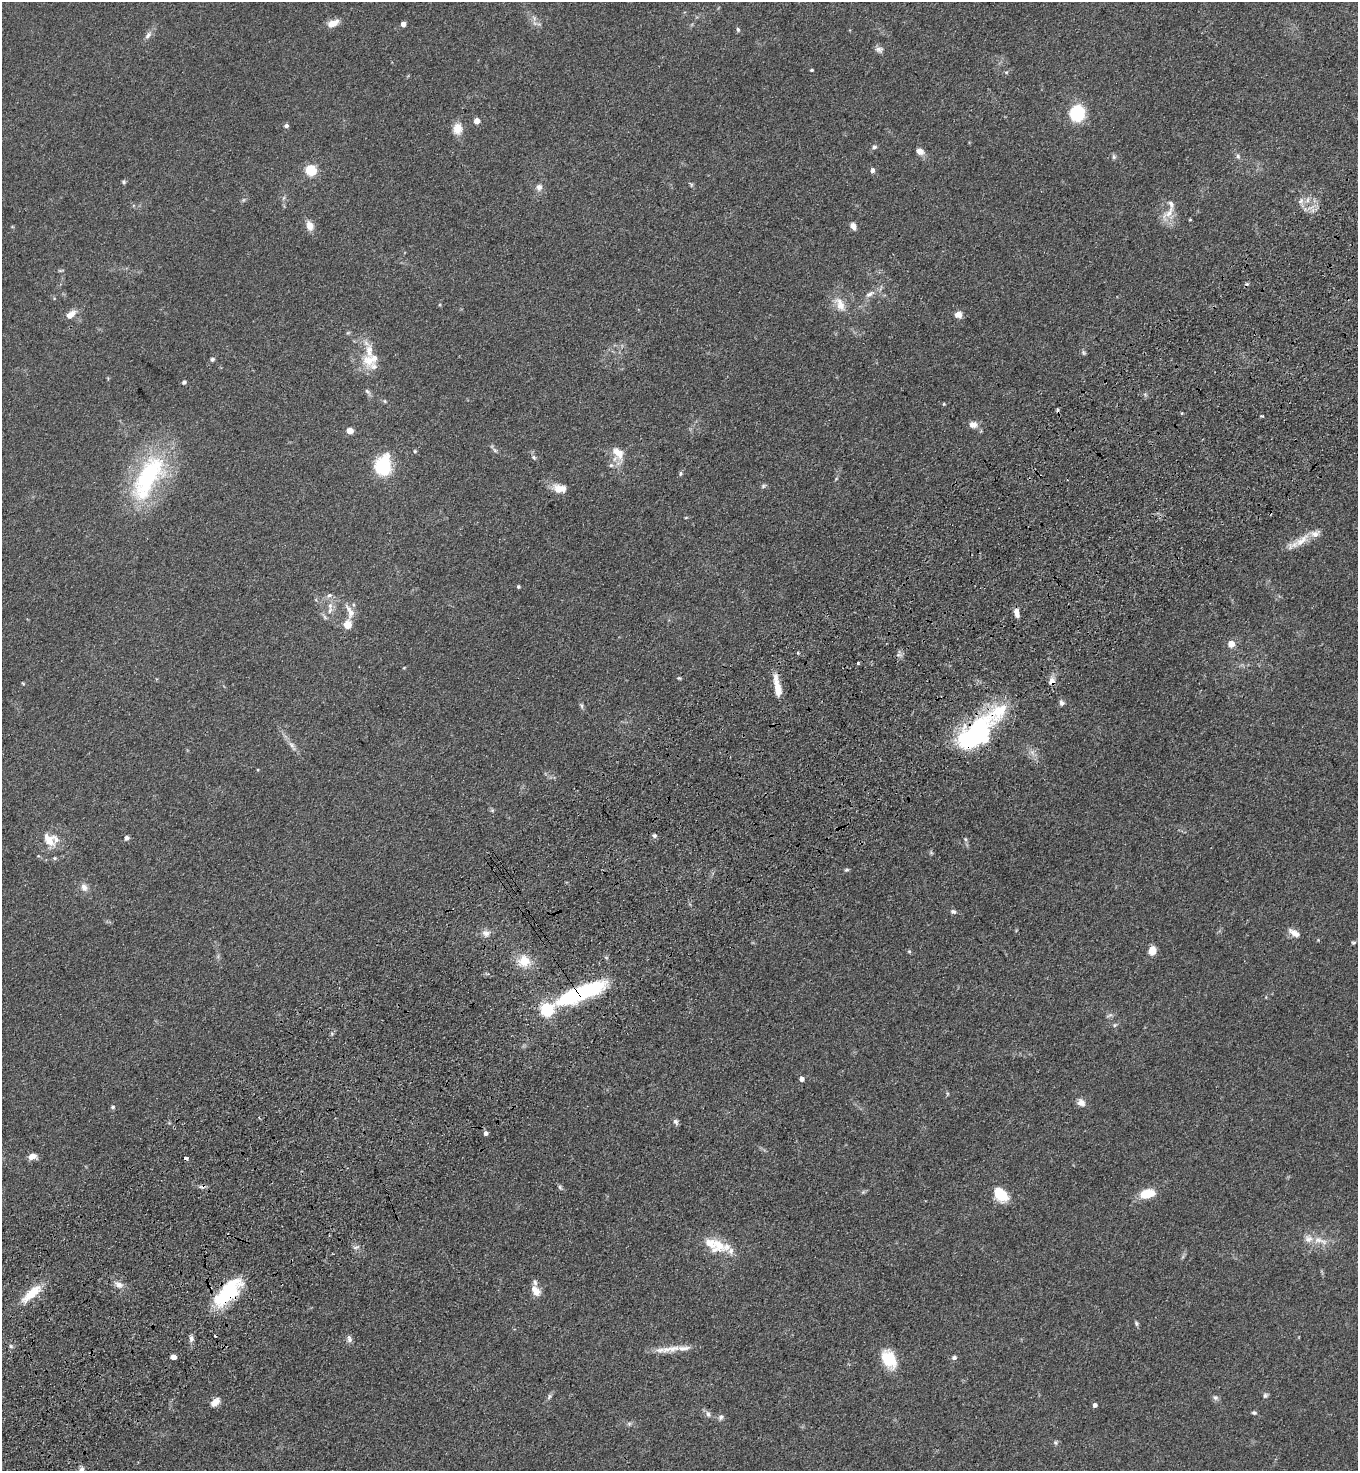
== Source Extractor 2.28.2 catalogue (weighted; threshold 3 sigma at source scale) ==
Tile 7 of 4 x 4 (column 3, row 2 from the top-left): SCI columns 3088-4443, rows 3038-4506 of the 6036 x 6074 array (HDU 1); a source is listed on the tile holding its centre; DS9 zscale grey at full resolution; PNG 1360 x 1473 px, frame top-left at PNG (2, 2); no overlay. Shown black and unused: <1% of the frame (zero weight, under 3 of 4 exposures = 6% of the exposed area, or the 3 px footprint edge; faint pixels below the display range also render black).
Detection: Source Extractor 2.28.2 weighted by HDU 2 'WHT'; one run over the whole footprint, this tile lists its part. Background 0.0845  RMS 0.0065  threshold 0.0292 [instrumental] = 3 sigma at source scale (4.5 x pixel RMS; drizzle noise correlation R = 1.50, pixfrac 1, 0.05/0.05 arcsec/px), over >= 5 px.
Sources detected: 151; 2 inside a brighter object's white glare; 4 cosmic-ray / hot-pixel residue — not listed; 19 inside a brighter listed object's ellipse — not listed separately; the other 126 listed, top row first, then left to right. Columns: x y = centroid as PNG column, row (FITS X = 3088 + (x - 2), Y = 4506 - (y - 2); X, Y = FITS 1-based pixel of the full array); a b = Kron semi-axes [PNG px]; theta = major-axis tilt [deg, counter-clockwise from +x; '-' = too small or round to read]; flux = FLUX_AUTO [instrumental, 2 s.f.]
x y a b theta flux
534 18 7 4 -73 1.6
333 23 13 7 27 6.6
403 24 4 4 - 5.5
738 30 6 4 -74 1.1
148 35 12 6 53 2.8
879 49 11 8 -12 2.5
811 70 4 3 - 0.87
1006 72 5 4 - 0.76
1077 113 14 12 67 37
477 121 4 4 - 7.5
286 126 5 5 - 1.6
457 129 15 12 88 7.1
874 147 6 6 - 1.6
920 151 7 6 - 6.1
1238 156 7 5 -70 1.5
1114 157 6 6 - 1.3
310 170 5 5 - 59
872 170 6 5 - 2.1
124 182 5 5 - 1.1
691 184 7 5 -56 1
539 187 10 8 67 3
1301 201 10 7 46 3.1
1169 213 25 8 42 6.9
1190 220 5 3 - 0.55
310 226 10 7 -69 6.1
853 226 8 5 -66 3.4
60 270 8 4 8 0.82
870 294 15 7 31 4
840 304 22 11 -62 8.5
70 315 13 7 36 5.7
958 315 9 8 - 3.7
1083 352 7 5 -70 1.2
212 359 5 5 - 1.3
368 361 19 17 -39 13
184 382 5 5 - 1.5
367 392 11 5 -47 1.6
944 404 4 4 - 0.64
1261 416 3 3 - 1.1
973 425 11 8 -3 4.6
350 431 4 4 - 12
495 450 7 5 -44 1.4
415 451 5 4 - 0.81
619 453 23 11 -83 8.7
534 457 7 5 -68 1.3
383 465 17 13 76 42
680 473 6 5 - 1.1
148 477 71 30 60 79
763 486 7 5 37 1.1
558 489 15 11 -66 6.3
686 517 5 3 - 0.55
1302 540 34 10 35 11
518 587 4 3 - 1.1
329 595 9 5 30 1.9
330 606 9 7 75 3.3
350 612 21 8 -66 6.4
1016 613 11 5 -80 4.1
347 624 9 8 - 7.9
1231 644 5 5 - 11
858 663 3 3 - 0.75
404 668 5 3 - 0.56
679 678 5 4 - 0.71
1052 681 10 8 80 4.1
23 683 5 3 - 0.59
777 686 28 7 -79 11
1062 703 7 6 - 2
581 705 8 5 -82 1.3
971 734 58 21 49 77
292 745 17 5 -56 3.7
1032 752 7 5 -45 2.2
258 770 4 3 - 0.54
654 836 6 6 - 1.7
127 838 6 6 - 1.8
965 839 5 5 - 0.98
50 841 24 16 20 11
931 853 7 4 -19 0.86
55 858 6 5 - 0.97
846 870 7 4 17 0.95
84 887 11 8 -58 3.7
953 912 8 6 -16 1.6
486 933 11 8 -8 3.5
1294 933 15 8 -36 4.3
1354 943 6 4 1 0.91
1152 951 8 7 - 7.7
909 952 5 4 - 0.88
524 961 13 13 - 12
581 993 67 16 22 69
547 1010 6 6 - 110
1115 1025 6 5 - 1.1
801 1079 4 4 - 3.3
1081 1102 9 8 - 4
113 1107 6 5 - 1.1
259 1118 4 3 - 0.74
676 1122 8 6 -60 1.8
486 1133 5 4 - 2.5
32 1156 9 6 12 5.3
186 1158 4 3 - 3.1
560 1187 6 5 - 1.1
1000 1194 16 10 -47 18
1147 1194 14 8 11 17
1318 1240 13 9 -3 6.1
719 1245 23 14 -55 13
355 1247 8 4 9 1.4
119 1285 12 8 -27 3.8
536 1291 13 8 -54 6.1
31 1293 32 11 40 14
227 1294 37 16 43 45
1136 1323 7 4 -72 1.1
215 1336 3 2 - 0.82
191 1339 9 6 -88 2.2
349 1339 10 7 -80 2.3
11 1346 6 4 -89 0.96
684 1348 25 8 1 6.7
173 1357 4 4 - 5.2
954 1358 6 5 - 1.6
889 1359 19 13 -60 23
1265 1395 7 6 - 1.4
549 1396 9 5 54 1.5
1215 1397 8 7 - 1.8
215 1402 12 7 42 5.1
1095 1405 4 4 - 2.6
1254 1413 6 5 - 1.3
708 1414 9 6 -61 2.1
721 1417 7 7 - 1.9
629 1424 6 5 - 1.3
1056 1442 6 6 - 1.3
81 1470 9 6 73 2.5
Overlapping masked pixels (flux is a lower limit): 5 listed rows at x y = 1052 681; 971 734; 581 993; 186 1158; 227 1294
Isophote crosses this tile's border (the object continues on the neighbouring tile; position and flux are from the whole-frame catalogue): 1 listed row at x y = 81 1470